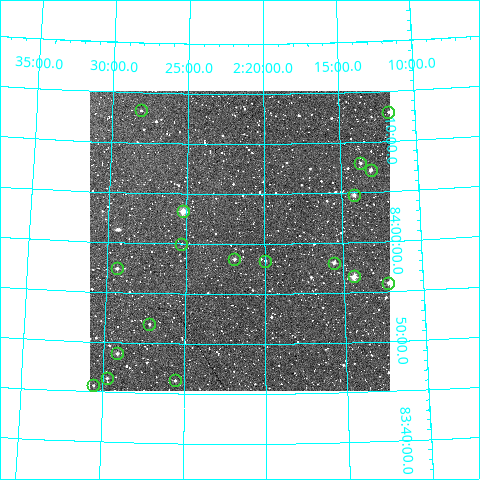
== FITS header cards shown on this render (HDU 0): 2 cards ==
NAXIS1  =                  300
NAXIS2  =                  300

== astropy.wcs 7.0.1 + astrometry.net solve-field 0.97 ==
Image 300 x 300 px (HDU 0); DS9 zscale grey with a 90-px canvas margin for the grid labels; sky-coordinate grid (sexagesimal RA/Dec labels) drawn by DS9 from the SOLVED WCS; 18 Tycho-2 reference stars matched to detected sources circled (green)
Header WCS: RA---TAN/DEC--TAN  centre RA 02:21:34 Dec +84:00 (35.39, +84.01 deg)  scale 6 arcsec/px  FOV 30.0' x 30.0'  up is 0 deg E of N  parity normal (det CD < 0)
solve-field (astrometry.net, Tycho-2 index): VERIFIED the header's WCS against the Tycho-2 star catalogue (verified at 2 index scales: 11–18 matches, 0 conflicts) and refined it, rather than solving blind
Solved WCS: RA---TAN-SIP/DEC--TAN-SIP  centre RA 02:21:35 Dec +84:00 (35.40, +84.01 deg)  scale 6 arcsec/px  FOV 30.0' x 30.0'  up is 0 deg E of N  parity normal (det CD < 0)
The solver's refit moves the header's centre by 1.6 arcsec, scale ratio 0.9995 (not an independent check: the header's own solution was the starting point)
Tycho-2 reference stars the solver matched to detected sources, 18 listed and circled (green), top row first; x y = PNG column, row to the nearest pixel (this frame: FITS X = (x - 90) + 1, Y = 300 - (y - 91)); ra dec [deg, ICRS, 3 dp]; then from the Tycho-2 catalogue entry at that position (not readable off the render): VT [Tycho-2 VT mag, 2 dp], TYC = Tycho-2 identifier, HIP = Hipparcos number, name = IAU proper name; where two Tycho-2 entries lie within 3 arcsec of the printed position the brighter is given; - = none
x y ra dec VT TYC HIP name
141 110 37.026 +84.221 12.31 4616-837-1 - -
388 112 32.936 +84.215 11.49 4616-71-1 - -
360 163 33.426 +84.132 10.91 4616-161-1 - -
371 170 33.261 +84.120 10.69 4616-195-1 - -
354 195 33.548 +84.080 10.53 4616-208-1 - -
183 211 36.303 +84.054 9.12 4616-729-1 - -
181 244 36.320 +84.000 11.92 4616-945-1 - -
234 259 35.482 +83.975 10.77 4616-1887-1 - -
265 261 34.988 +83.972 11.52 4616-1755-1 - -
334 263 33.901 +83.967 10.14 4616-186-1 - -
117 268 37.334 +83.957 11.12 4616-1275-1 - -
354 276 33.592 +83.943 9.54 4616-171-1 - -
388 283 33.048 +83.931 10.61 4616-93-1 - -
149 324 36.803 +83.865 11.34 4616-1691-1 - -
117 353 37.289 +83.815 11.03 4616-1471-1 - -
107 378 37.429 +83.773 11.34 4616-2651-1 - -
175 380 36.389 +83.772 11.54 4616-1795-1 - -
93 385 37.636 +83.760 11.95 4616-1479-1 - -